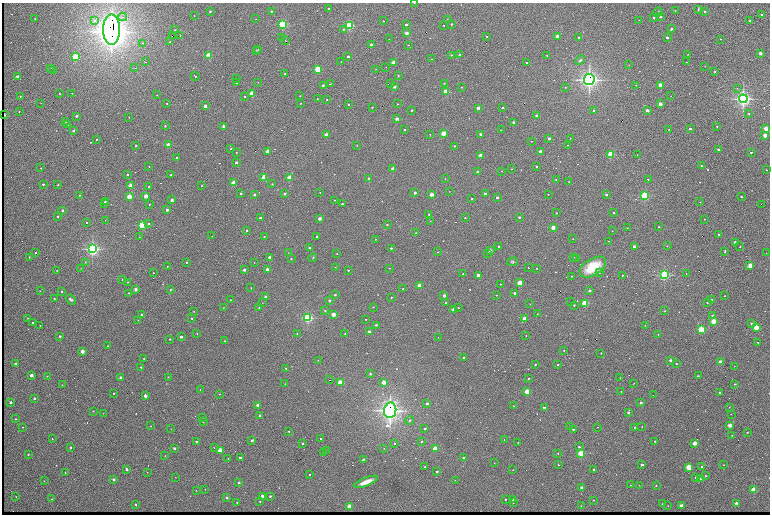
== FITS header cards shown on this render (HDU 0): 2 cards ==
NAXIS1  =                 1536 /fastest changing axis
NAXIS2  =                 1024 /next to fastest changing axis

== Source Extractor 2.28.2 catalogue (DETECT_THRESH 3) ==
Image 1536 x 1024 px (HDU 0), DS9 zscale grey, zoomed out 1/2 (1 PNG px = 2 x 2 image px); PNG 772 x 516 px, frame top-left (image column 1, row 1023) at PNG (2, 3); each listed source drawn as its Kron ellipse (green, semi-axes under 4 px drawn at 4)
Background 753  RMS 23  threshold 68.7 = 3 sigma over >= 5 px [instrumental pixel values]
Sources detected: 637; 108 cannot appear on this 1/2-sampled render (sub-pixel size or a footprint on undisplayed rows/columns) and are neither listed nor drawn; of the other 529, the 500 brightest by FLUX_AUTO listed and drawn (29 fainter detections omitted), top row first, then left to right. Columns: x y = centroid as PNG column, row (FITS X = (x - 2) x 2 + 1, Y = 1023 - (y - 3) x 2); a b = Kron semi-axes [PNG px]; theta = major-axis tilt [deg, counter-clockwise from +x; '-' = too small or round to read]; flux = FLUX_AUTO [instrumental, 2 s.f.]
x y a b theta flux
414 3 2 1 - 2.3e+03
329 9 2 2 - 1.1e+04
698 9 4 2 - 5.2e+03
210 11 3 2 - 4.7e+03
272 11 2 2 - 1.4e+04
675 11 2 1 - 1.6e+03
705 11 2 2 - 1.3e+04
658 12 5 3 - 6.6e+03
761 14 2 2 - 1.1e+04
194 16 2 2 - 2.4e+03
660 16 2 2 - 4.6e+04
123 17 4 3 - 7.7e+03
654 17 2 2 - 4.9e+03
35 19 2 2 - 4.6e+03
256 19 2 1 - 1.7e+03
447 19 2 2 - 2.7e+03
639 20 2 1 - 2.0e+03
94 21 4 3 - 1.0e+04
383 21 2 2 - 2.8e+03
750 21 2 2 - 1.0e+04
283 24 3 3 - 7.3e+05
452 24 2 2 - 1.9e+04
349 25 3 3 - 7.3e+05
406 25 2 2 - 2.5e+04
444 25 2 2 - 5.3e+03
112 29 15 8 -90 8.1e+06
344 29 2 2 - 1.0e+04
672 29 2 2 - 2.2e+04
175 30 3 2 - 2.8e+03
407 33 2 2 - 1.2e+05
180 35 2 2 - 2.1e+03
172 36 2 1 - 7.3e+03
487 36 2 2 - 4.5e+03
281 37 2 1 - 2.6e+03
557 37 2 2 - 9.5e+04
579 37 2 2 - 1.1e+04
667 37 2 2 - 2.5e+04
389 39 2 1 - 2.1e+03
721 39 2 2 - 3.1e+03
286 41 2 1 - 6.9e+03
170 42 2 2 - 3.0e+03
142 43 3 3 - 5.3e+03
371 45 2 2 - 3.2e+04
408 45 2 2 - 5.4e+03
258 49 3 2 - 2.1e+03
256 50 2 1 - 1.5e+03
760 53 2 2 - 7.1e+04
688 54 2 2 - 2.2e+03
208 55 2 2 - 3.4e+05
451 55 2 2 - 9.2e+03
460 55 2 2 - 2.9e+04
547 55 2 2 - 4.1e+03
75 57 3 2 - 5.3e+05
348 57 2 2 - 2.5e+04
431 59 2 2 - 4.2e+03
580 60 5 3 - 8.6e+03
341 61 2 1 - 2.6e+03
146 62 3 2 - 4.9e+03
393 62 2 2 - 1.4e+05
687 62 2 1 - 2.2e+03
526 63 2 2 - 4.5e+03
629 65 2 2 - 1.5e+03
705 66 3 2 - 1.6e+03
386 67 2 1 - 1.5e+03
51 68 2 1 - 1.4e+03
135 68 2 2 - 5.3e+03
317 69 2 2 - 4.3e+05
376 69 2 1 - 1.5e+03
53 70 3 2 - 1.8e+03
715 72 2 2 - 1.2e+04
284 74 2 1 - 2.6e+03
398 75 2 2 - 6.4e+03
17 76 2 2 - 2.8e+04
195 76 4 2 - 3.3e+03
236 79 2 2 - 3.2e+03
589 79 5 5 - 2.2e+06
237 82 2 2 - 1.3e+04
258 82 2 2 - 2.1e+03
444 83 2 2 - 4.9e+03
330 84 3 1 - 2.1e+03
391 84 2 2 - 9.7e+03
323 85 2 2 - 7.4e+03
636 85 2 2 - 2.8e+03
660 85 2 2 - 1.4e+05
394 87 2 2 - 8.3e+04
462 87 2 2 - 3.7e+03
565 87 2 2 - 3.3e+03
737 88 3 2 - 2.3e+03
446 92 2 2 - 3.8e+05
72 93 2 1 - 1.8e+03
59 94 2 2 - 4.9e+03
252 94 2 2 - 3.2e+05
157 95 2 2 - 4.7e+03
20 96 2 2 - 2.6e+03
245 96 2 2 - 9.3e+03
300 96 2 2 - 2.0e+03
671 96 2 1 - 2.1e+03
317 99 2 2 - 3.6e+03
327 99 2 2 - 7.4e+03
743 99 4 4 - 1.5e+06
41 103 2 2 - 1.6e+03
167 103 2 2 - 5.5e+03
301 103 2 1 - 2.2e+03
348 104 2 2 - 1.2e+04
398 104 2 2 - 2.4e+03
660 104 2 2 - 1.6e+05
205 106 2 2 - 6.9e+04
372 107 3 2 - 2.6e+03
478 108 2 2 - 4.2e+04
503 108 2 2 - 2.0e+04
412 110 2 2 - 1.1e+04
594 110 2 2 - 1.8e+04
647 110 2 2 - 9.4e+04
19 111 2 2 - 5.9e+03
749 114 2 2 - 5.2e+03
4 115 2 2 - 6.1e+04
76 116 2 2 - 2.0e+04
537 116 2 2 - 1.2e+05
129 117 2 1 - 2.0e+03
397 119 2 2 - 1.0e+05
65 121 2 2 - 9.6e+03
514 123 2 2 - 8.3e+04
68 125 2 2 - 1.7e+03
165 126 2 2 - 9.6e+03
224 126 2 2 - 9.8e+04
717 126 2 2 - 4.2e+03
669 129 3 3 - 2.9e+03
690 129 2 2 - 2.5e+04
766 129 2 2 - 2.4e+05
73 130 2 2 - 2.6e+04
404 130 2 2 - 5.6e+03
501 130 2 2 - 4.1e+03
430 134 2 2 - 2.7e+03
443 134 2 2 - 2.8e+05
481 134 2 2 - 9.5e+04
326 135 2 2 - 1.1e+05
765 135 2 2 - 1.7e+05
549 138 2 2 - 5.9e+04
570 138 2 1 - 2.1e+03
97 139 2 2 - 8.3e+03
531 141 2 1 - 2.1e+03
169 145 2 2 - 2.1e+05
357 145 3 2 - 1.9e+03
568 145 2 1 - 2.5e+03
136 146 2 2 - 1.1e+04
455 146 2 2 - 1.2e+04
231 149 2 2 - 4.4e+03
718 149 2 2 - 2.5e+04
267 151 2 2 - 1.0e+05
540 151 2 2 - 7.3e+04
751 152 2 2 - 1.4e+04
236 153 2 2 - 3.2e+03
610 154 2 2 - 4.9e+05
481 155 2 2 - 1.4e+05
637 155 2 2 - 1.6e+03
176 157 2 2 - 6.0e+03
236 162 2 2 - 1.9e+04
149 166 2 1 - 1.9e+03
701 166 2 2 - 5.3e+03
537 167 2 2 - 1.2e+04
41 168 2 2 - 5.1e+03
393 169 2 2 - 1.1e+05
512 169 2 2 - 3.3e+03
767 170 2 2 - 2.9e+03
502 171 2 2 - 1.8e+03
478 172 2 2 - 5.6e+04
127 175 2 2 - 7.7e+03
171 175 2 2 - 7.5e+03
264 178 2 2 - 3.3e+05
290 178 2 2 - 2.9e+05
369 178 2 2 - 2.4e+04
445 178 2 2 - 1.6e+03
648 179 2 2 - 7.9e+03
556 180 2 2 - 5.5e+03
569 182 2 1 - 2.6e+03
234 183 2 2 - 2.2e+05
43 184 2 2 - 2.0e+04
272 184 2 2 - 2.3e+03
58 185 2 2 - 9.3e+03
130 186 2 2 - 2.4e+05
202 186 2 2 - 3.7e+03
149 187 2 2 - 7.1e+03
449 191 2 2 - 1.5e+03
241 193 2 2 - 1.3e+04
320 193 2 1 - 1.8e+03
415 193 2 2 - 3.9e+04
285 194 2 2 - 2.2e+04
485 194 2 2 - 4.9e+04
548 194 2 2 - 4.0e+03
80 195 2 2 - 1.1e+04
254 195 2 2 - 3.4e+04
432 195 2 2 - 1.2e+05
606 195 2 2 - 2.3e+04
146 196 2 2 - 1.6e+05
645 196 3 3 - 7.3e+05
129 197 2 2 - 3.3e+05
741 197 2 2 - 8.6e+03
497 198 2 2 - 3.0e+04
472 199 2 2 - 1.3e+04
172 200 2 2 - 6.4e+04
334 200 2 1 - 2.1e+03
105 202 2 2 - 1.3e+04
700 202 2 2 - 2.2e+03
104 204 2 2 - 2.2e+03
149 204 2 2 - 4.8e+03
342 204 2 2 - 1.0e+04
761 204 2 1 - 3.5e+03
167 210 2 2 - 4.5e+04
62 211 2 2 - 3.4e+04
614 212 2 2 - 2.4e+04
556 213 2 2 - 4.5e+03
429 214 2 2 - 9.7e+03
58 216 2 2 - 1.3e+04
519 217 2 2 - 1.2e+04
260 218 2 2 - 3.2e+04
465 218 2 2 - 6.0e+03
320 219 2 2 - 7.3e+04
704 219 2 1 - 2.1e+03
105 220 2 2 - 1.5e+03
430 221 2 2 - 2.9e+03
86 222 2 1 - 3.2e+03
149 223 2 2 - 9.6e+03
387 224 2 2 - 7.1e+03
142 225 3 3 - 6.2e+05
659 227 2 2 - 2.2e+03
553 228 2 2 - 1.6e+05
627 228 2 2 - 4.6e+03
247 230 2 2 - 1.5e+04
612 231 2 2 - 3.5e+03
416 233 2 2 - 2.5e+03
719 234 2 2 - 1.5e+04
212 236 2 1 - 1.6e+03
264 236 2 2 - 2.8e+03
317 236 2 2 - 1.4e+04
139 237 2 2 - 1.6e+03
375 239 2 2 - 2.4e+03
573 239 2 2 - 2.1e+03
608 241 2 2 - 2.8e+03
735 242 2 2 - 4.8e+04
499 246 2 2 - 8.5e+03
634 246 2 2 - 4.1e+04
667 246 2 2 - 4.6e+03
740 247 2 1 - 2.3e+03
309 248 2 2 - 8.7e+03
391 248 2 2 - 9.4e+03
92 249 4 4 - 1.3e+06
490 251 2 2 - 6.0e+04
725 251 3 2 - 8.8e+03
35 252 2 2 - 8.8e+03
437 252 2 2 - 2.3e+03
288 253 2 1 - 1.6e+03
488 253 2 2 - 1.5e+04
766 253 2 2 - 3.6e+03
337 254 2 2 - 3.2e+03
29 257 2 1 - 2.5e+03
270 257 2 2 - 3.4e+04
574 257 2 2 - 1.9e+03
313 258 4 3 - 3.8e+03
577 258 2 2 - 4.8e+03
291 259 2 2 - 9.4e+03
85 262 2 2 - 4.3e+03
187 262 2 2 - 9.5e+03
254 262 2 1 - 1.5e+03
512 262 5 4 - 7.5e+03
750 265 2 2 - 2.5e+05
167 266 2 1 - 3.1e+03
335 267 2 2 - 2.9e+03
593 267 15 8 31 1.5e+05
81 268 2 2 - 1.5e+03
389 268 2 2 - 2.6e+03
529 268 2 1 - 4.3e+03
537 268 2 1 - 2.5e+03
267 269 2 2 - 3.3e+04
57 270 2 2 - 1.9e+03
244 270 2 2 - 4.3e+04
348 270 2 2 - 6.4e+03
153 273 2 2 - 3.2e+03
599 273 2 2 - 9.0e+03
463 274 2 2 - 3.5e+03
686 274 2 1 - 1.9e+03
478 275 2 2 - 6.8e+04
622 275 2 2 - 4.1e+03
664 275 3 3 - 9.3e+05
572 276 2 1 - 2.1e+03
123 280 2 2 - 1.9e+04
128 282 2 2 - 2.6e+03
520 283 2 2 - 3.4e+05
500 284 2 1 - 1.9e+03
420 286 2 2 - 2.5e+05
251 288 2 1 - 1.7e+03
403 288 2 2 - 3.9e+03
136 289 2 2 - 8.1e+04
170 290 3 2 - 3.5e+03
40 291 2 2 - 1.8e+03
61 291 2 2 - 8.5e+03
590 291 2 2 - 3.9e+04
128 293 3 2 - 2.4e+03
515 293 2 2 - 3.7e+04
335 295 2 2 - 1.2e+04
496 295 2 2 - 3.4e+03
444 296 2 2 - 5.3e+04
725 296 2 2 - 5.5e+03
265 297 2 2 - 3.4e+04
391 297 2 2 - 4.9e+03
54 298 3 2 - 3.6e+03
711 299 2 1 - 3.0e+03
71 300 6 3 -38 1.2e+04
230 300 2 2 - 4.9e+03
329 300 4 3 - 5.6e+03
571 301 2 1 - 3.4e+03
446 302 2 2 - 8.6e+03
262 303 2 1 - 1.6e+03
585 303 2 2 - 5.1e+05
707 303 2 2 - 7.0e+03
530 304 2 2 - 1.9e+03
574 305 2 2 - 1.2e+04
259 307 2 2 - 4.3e+03
373 307 2 2 - 3.4e+03
223 308 3 2 - 2.2e+03
458 308 2 2 - 3.1e+03
454 309 2 2 - 1.1e+05
194 311 3 2 - 2.1e+03
325 311 4 3 - 4.6e+03
665 311 2 2 - 3.9e+03
333 314 2 2 - 1.6e+05
537 314 2 2 - 2.1e+03
141 315 2 2 - 7.4e+03
713 316 2 2 - 2.4e+04
28 318 2 2 - 4.7e+03
192 318 2 2 - 5.0e+03
307 318 3 3 - 9.2e+05
525 318 2 2 - 1.4e+05
366 319 2 1 - 2.4e+03
138 320 2 1 - 1.7e+03
713 321 2 2 - 3.3e+05
33 322 2 2 - 7.6e+03
751 324 4 4 - 5.5e+03
40 325 2 2 - 3.3e+03
376 325 2 2 - 1.1e+04
645 325 2 2 - 2.9e+03
756 327 2 2 - 3.4e+05
701 330 2 2 - 5.4e+05
369 331 2 2 - 2.4e+04
197 333 2 2 - 3.9e+03
297 334 2 2 - 5.4e+03
345 334 2 2 - 3.6e+03
658 334 2 2 - 2.0e+03
60 336 3 3 - 6.4e+03
526 336 2 1 - 2.6e+03
181 337 2 2 - 2.7e+04
438 337 2 1 - 1.4e+03
170 339 2 2 - 1.1e+04
224 341 2 2 - 2.5e+03
758 342 3 2 - 1.9e+04
107 346 2 2 - 3.8e+03
564 350 2 2 - 4.0e+03
82 351 2 2 - 1.6e+05
601 353 2 2 - 3.8e+03
144 358 2 1 - 2.4e+03
464 358 2 2 - 1.0e+04
318 360 2 2 - 3.3e+03
670 360 2 2 - 4.4e+04
720 362 2 2 - 1.6e+05
15 364 2 2 - 2.0e+04
676 364 2 2 - 6.2e+03
535 365 2 2 - 6.6e+03
558 365 2 2 - 8.4e+03
734 366 2 1 - 1.5e+03
141 367 2 2 - 8.2e+03
286 368 2 2 - 5.6e+03
370 374 2 2 - 8.8e+03
31 375 2 2 - 8.4e+04
47 376 2 2 - 2.5e+03
698 376 2 2 - 1.1e+04
120 377 2 2 - 2.5e+04
168 377 2 2 - 5.2e+03
620 378 2 2 - 2.6e+03
529 379 2 2 - 1.3e+04
330 380 2 1 - 1.3e+04
340 382 2 2 - 3.4e+05
384 382 2 2 - 1.4e+05
285 384 2 2 - 2.1e+03
633 384 4 1 - 1.8e+03
735 384 2 2 - 1.3e+04
62 385 2 2 - 2.1e+03
200 389 2 2 - 1.6e+03
621 391 2 2 - 1.8e+03
527 392 2 2 - 3.7e+05
719 392 2 2 - 1.8e+04
114 393 2 2 - 1.1e+04
219 394 2 2 - 3.8e+03
654 395 3 1 - 4.6e+03
145 396 2 2 - 9.4e+04
34 398 2 2 - 2.6e+04
11 402 2 2 - 4.2e+04
641 403 2 2 - 3.8e+04
427 404 2 2 - 3.7e+04
258 405 2 2 - 6.3e+04
514 406 2 2 - 2.0e+03
729 407 2 2 - 1.7e+03
544 408 2 2 - 2.7e+04
390 410 8 6 83 3.1e+06
93 411 2 2 - 6.7e+03
103 413 2 1 - 1.9e+03
628 413 2 2 - 1.8e+04
731 414 2 2 - 4.9e+03
259 415 2 2 - 8.7e+03
202 417 2 2 - 4.4e+03
16 419 2 2 - 7.8e+03
410 420 4 3 - 4.7e+03
203 422 2 2 - 5.3e+03
730 425 2 2 - 1.8e+05
151 426 2 2 - 3.3e+03
22 427 2 1 - 2.4e+03
570 427 2 2 - 1.4e+04
597 427 2 1 - 1.9e+03
635 427 2 2 - 3.5e+04
642 427 3 2 - 2.1e+03
171 429 2 2 - 2.8e+03
425 429 2 2 - 1.8e+04
573 429 2 2 - 8.0e+03
289 431 2 2 - 3.7e+03
747 432 2 2 - 3.4e+03
732 435 2 2 - 3.3e+03
52 439 2 2 - 4.3e+03
321 439 2 2 - 8.7e+03
252 440 3 2 - 7.3e+03
504 440 2 2 - 1.6e+03
421 441 3 2 - 8.1e+03
655 441 2 2 - 1.0e+04
197 442 2 2 - 4.7e+04
302 443 2 2 - 6.9e+03
395 443 2 2 - 1.3e+04
518 443 2 2 - 2.0e+03
695 443 2 2 - 1.9e+05
70 447 2 2 - 1.6e+04
579 447 2 2 - 1.3e+04
174 448 2 2 - 3.3e+04
214 448 3 2 - 2.5e+03
384 448 2 2 - 2.0e+03
435 448 2 2 - 3.6e+05
220 450 2 2 - 3.0e+05
326 450 2 1 - 1.4e+03
323 453 2 2 - 1.9e+03
558 453 2 2 - 2.4e+03
581 453 2 2 - 4.5e+05
28 454 2 2 - 9.0e+03
165 456 2 2 - 2.4e+03
228 458 2 2 - 3.2e+03
240 458 2 2 - 3.1e+04
463 458 2 2 - 2.1e+04
363 460 3 2 - 7.1e+03
494 463 2 1 - 1.5e+03
558 465 2 2 - 5.8e+03
642 465 2 2 - 5.2e+04
723 465 2 2 - 4.4e+03
702 466 2 2 - 1.9e+04
425 467 2 2 - 1.5e+04
689 467 2 2 - 4.0e+05
126 469 2 2 - 5.1e+04
593 469 2 2 - 6.6e+03
513 470 2 1 - 1.9e+03
437 471 2 2 - 3.8e+04
147 472 2 2 - 1.6e+03
65 473 2 2 - 7.8e+03
310 474 2 2 - 7.9e+03
706 476 2 2 - 1.3e+04
175 477 3 2 - 1.5e+03
696 477 2 2 - 9.0e+03
700 478 2 2 - 1.9e+04
114 479 2 2 - 5.2e+04
455 480 2 2 - 2.1e+03
44 481 2 2 - 4.4e+03
366 482 12 4 22 4.9e+04
239 483 2 2 - 3.6e+04
631 485 2 2 - 2.6e+03
639 485 2 2 - 1.6e+03
656 486 2 2 - 7.3e+03
582 488 3 3 - 2.1e+04
205 489 2 1 - 2.8e+03
196 490 2 2 - 2.0e+03
754 490 2 2 - 4.0e+05
262 496 2 2 - 8.0e+04
270 496 2 2 - 1.4e+04
16 497 2 2 - 1.8e+03
227 498 2 2 - 2.8e+04
52 499 2 2 - 2.2e+03
505 499 2 2 - 5.8e+03
513 500 2 2 - 1.3e+04
593 500 2 2 - 3.2e+03
260 501 2 2 - 4.8e+03
237 502 2 2 - 6.2e+03
513 503 2 2 - 4.6e+03
736 503 2 2 - 7.6e+04
663 504 2 2 - 1.5e+04
135 505 2 2 - 1.3e+04
581 506 2 2 - 3.1e+03
668 506 2 1 - 1.9e+03
681 506 2 2 - 9.8e+04
349 507 2 2 - 2.5e+05
At the frame edge (FLAGS 8, measured only in part): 1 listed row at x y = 414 3
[29 fainter detections neither listed nor drawn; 108 sub-pixel or undisplayed-footprint detections neither listed nor drawn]